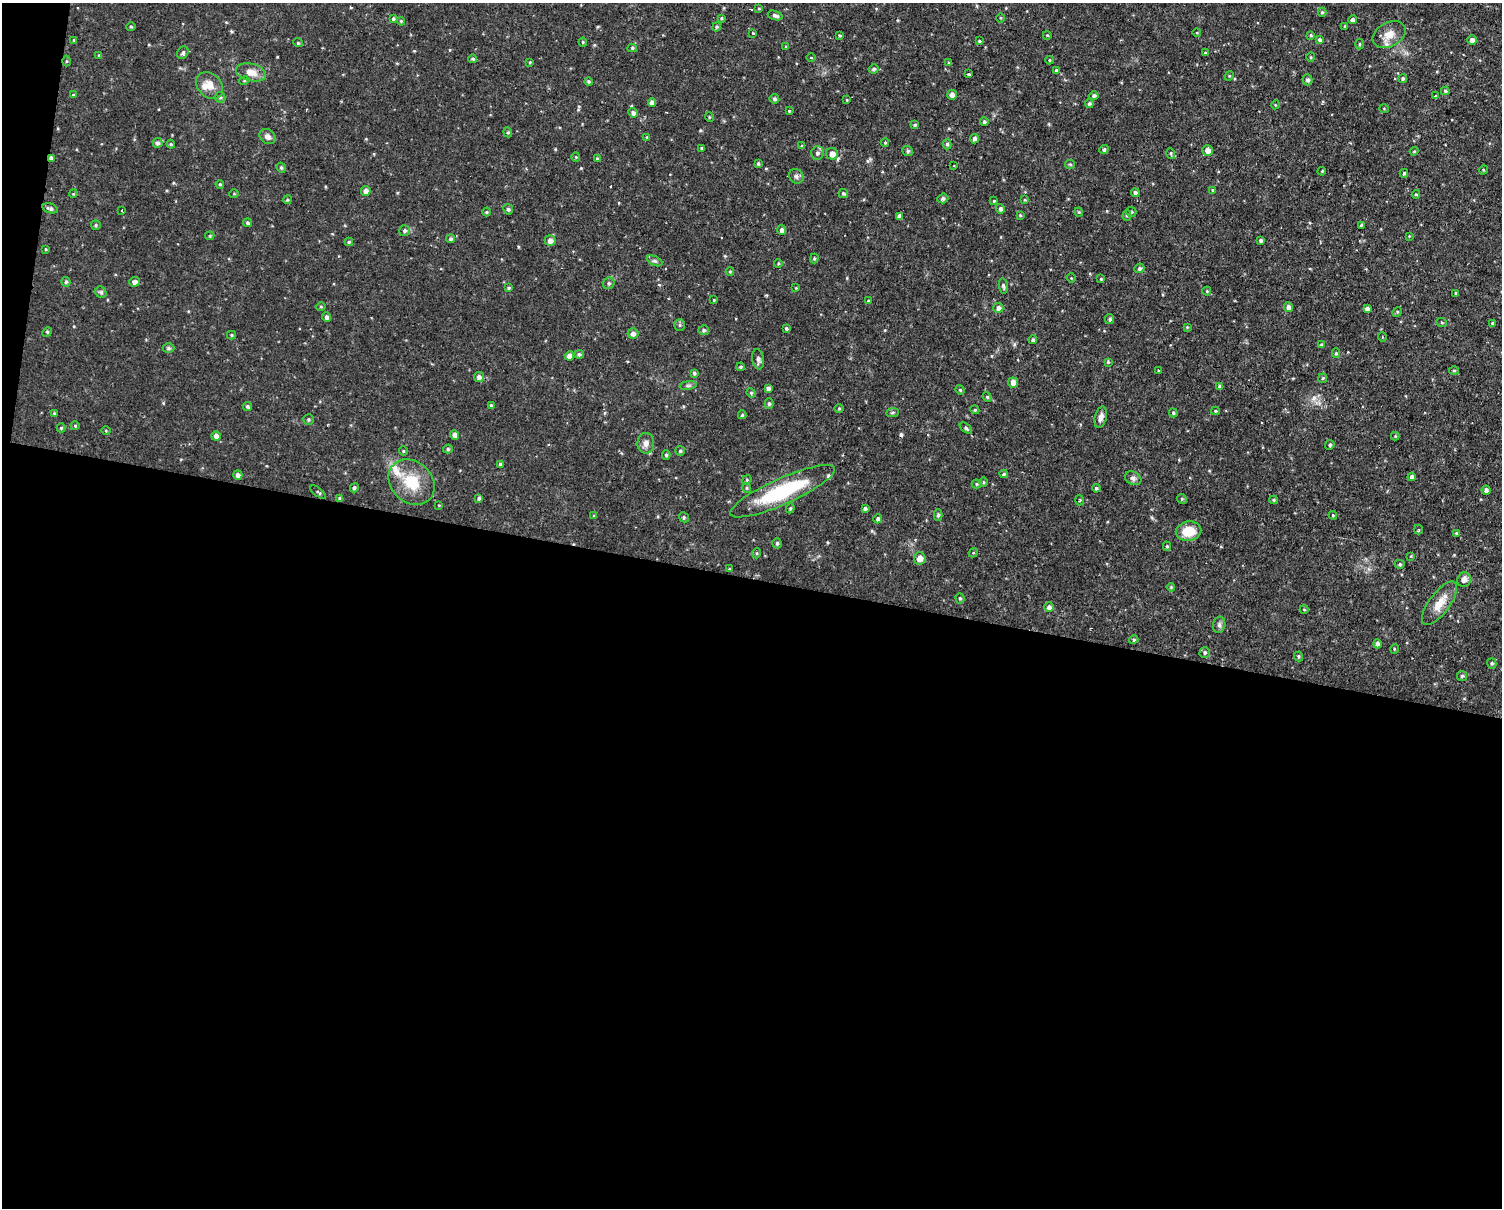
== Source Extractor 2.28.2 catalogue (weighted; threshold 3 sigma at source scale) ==
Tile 10 of 3 x 4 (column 1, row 4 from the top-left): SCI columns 140-1639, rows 183-1388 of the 4978 x 5004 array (HDU 1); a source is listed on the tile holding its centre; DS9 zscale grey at full resolution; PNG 1504 x 1210 px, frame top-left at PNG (2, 3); each listed source drawn as its Kron ellipse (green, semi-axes under 4 px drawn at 4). Shown black and unused: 53% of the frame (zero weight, under 2 of 3 exposures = <1% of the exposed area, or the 3 px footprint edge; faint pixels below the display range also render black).
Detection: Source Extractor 2.28.2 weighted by HDU 2 'WHT'; one run over the whole footprint, this tile lists its part. Background 0.0511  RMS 0.0061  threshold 0.0273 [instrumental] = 3 sigma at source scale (4.5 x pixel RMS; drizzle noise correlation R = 1.50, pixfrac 1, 0.05/0.05 arcsec/px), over >= 5 px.
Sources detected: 264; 2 cosmic-ray / hot-pixel residue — neither listed nor drawn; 3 inside a brighter listed object's ellipse — not listed separately; the other 259 listed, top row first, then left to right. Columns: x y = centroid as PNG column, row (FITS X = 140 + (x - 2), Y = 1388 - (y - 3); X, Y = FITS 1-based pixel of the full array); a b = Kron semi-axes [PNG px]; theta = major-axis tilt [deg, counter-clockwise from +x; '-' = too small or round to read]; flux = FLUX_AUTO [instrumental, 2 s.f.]
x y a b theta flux
759 9 4 3 - 0.5
1322 12 4 4 - 0.78
775 16 8 4 -18 1.8
722 18 4 3 - 0.8
1000 18 5 3 - 0.58
393 19 4 4 - 0.89
1353 20 4 4 - 1.9
401 21 4 3 - 0.62
1345 26 3 3 - 0.77
131 27 5 3 - 0.64
717 27 4 4 - 0.85
753 33 3 3 - 0.6
1197 33 4 3 - 0.46
839 35 3 3 - 2.1
1047 35 4 3 - 0.51
1311 35 4 4 - 0.81
1389 35 17 12 28 7.4
74 40 3 3 - 0.59
1319 40 4 4 - 1.5
1472 40 4 4 - 2.4
979 41 3 3 - 0.83
298 42 5 3 - 0.55
583 42 4 4 - 0.67
1360 44 5 3 - 0.6
786 47 4 3 - 0.57
632 48 5 4 - 0.82
183 53 7 5 55 1.2
1205 53 3 3 - 0.63
99 55 4 4 - 0.64
1311 57 4 4 - 0.7
811 58 4 3 - 0.46
473 59 4 4 - 1
1049 60 4 3 - 0.59
66 61 5 3 - 0.6
530 62 4 3 - 0.54
949 63 4 3 - 0.79
874 69 5 4 - 1.2
1056 70 4 3 - 0.86
251 72 15 8 -13 6.6
968 74 3 3 - 1.5
1229 76 5 4 - 0.6
1403 78 4 4 - 1.2
1307 80 5 5 - 1.7
244 81 5 3 - 0.61
588 81 4 4 - 0.82
210 86 15 11 -44 6.8
1445 91 4 4 - 0.97
73 95 3 3 - 0.74
952 95 5 4 - 2.7
1094 96 4 4 - 1.3
1435 96 3 3 - 1.1
220 97 5 5 - 1.1
774 99 5 4 - 1.2
847 99 3 3 - 1.1
652 102 4 4 - 2.9
1089 103 4 4 - 1.1
1275 105 4 3 - 0.54
1384 109 4 3 - 0.47
789 111 3 3 - 0.49
633 113 5 4 - 2
709 117 5 3 - 0.51
984 122 4 4 - 1.1
915 125 4 4 - 1.1
508 132 5 4 - 0.89
268 136 8 7 - 3
647 137 4 3 - 0.55
975 139 4 4 - 2.1
158 143 5 5 - 1.4
885 143 4 4 - 0.71
171 144 4 4 - 0.84
947 144 5 4 - 1.2
802 146 4 4 - 0.81
701 148 4 4 - 0.71
1104 150 5 4 - 1.2
1208 150 5 5 - 3.8
908 151 5 5 - 1.1
1414 151 4 4 - 0.56
817 153 7 6 - 1.9
832 154 6 5 - 3.9
1171 154 5 3 - 0.8
576 157 4 4 - 0.57
51 158 4 3 - 1.8
597 159 3 3 - 1.2
758 164 4 3 - 1
1070 164 5 4 - 0.82
954 166 3 2 - 0.57
281 168 5 4 - 0.92
1483 170 5 3 - 0.54
1322 171 4 3 - 0.61
1404 173 4 3 - 0.79
796 176 8 7 - 1.8
220 184 4 3 - 0.77
1213 190 4 3 - 0.59
366 191 5 5 - 2.6
1135 193 4 4 - 1.5
73 194 4 3 - 0.51
234 194 5 3 - 0.5
843 194 5 4 - 1.2
1416 194 4 4 - 0.63
943 198 5 4 - 1.5
287 200 4 3 - 0.68
1025 200 4 3 - 0.63
994 201 4 4 - 0.53
50 208 8 4 -15 1.6
508 209 5 4 - 1.3
1000 209 5 4 - 1.7
122 210 3 2 - 0.52
487 212 4 4 - 0.67
1079 212 4 4 - 0.64
1131 212 5 5 - 0.95
1020 215 4 4 - 0.61
899 216 4 4 - 2
1127 216 5 4 - 0.97
248 223 4 4 - 1.1
96 225 5 5 - 1
1361 225 3 3 - 0.67
782 230 5 4 - 1.9
405 231 5 5 - 1.4
210 236 5 4 - 0.8
1409 236 3 3 - 0.44
451 239 4 4 - 1.2
1261 240 4 4 - 1.3
550 241 5 5 - 3.1
349 242 4 4 - 0.81
46 249 4 3 - 0.63
814 259 5 3 - 0.77
655 261 8 4 -25 1.3
778 263 4 4 - 0.59
1139 268 5 4 - 1.3
730 272 4 4 - 0.67
1071 278 5 3 - 0.47
1101 279 4 4 - 0.75
66 282 5 4 - 1.1
135 282 5 4 - 2.2
609 283 6 5 - 1.3
1003 286 7 4 -79 1.2
509 288 4 4 - 0.82
796 288 3 3 - 0.48
1207 291 4 4 - 0.6
101 292 6 5 - 1.4
1456 293 4 3 - 0.88
714 300 4 3 - 0.5
868 301 4 3 - 0.74
321 306 5 3 - 0.61
1288 307 5 4 - 2.8
998 308 5 5 - 2.6
1367 309 4 4 - 2.2
1397 312 5 4 - 0.71
327 317 5 4 - 1.8
1110 319 5 4 - 1.2
1442 323 5 3 - 0.57
1492 323 4 4 - 0.72
680 325 5 5 - 0.97
1187 327 4 3 - 0.56
786 329 3 3 - 2.9
704 330 5 5 - 1.3
47 332 5 4 - 0.81
633 334 5 5 - 2.7
231 335 4 4 - 0.72
1382 337 5 3 - 0.44
1033 340 4 4 - 1.2
1321 345 4 3 - 0.89
168 348 6 4 -1 1.2
1336 353 5 4 - 0.86
579 354 5 4 - 1.3
569 356 4 4 - 3.4
758 359 10 6 -81 1.8
1108 362 4 4 - 0.69
741 367 4 3 - 0.89
1159 370 4 3 - 1.9
1454 370 5 3 - 0.66
694 373 4 3 - 1.1
479 377 5 5 - 2.2
1323 378 5 4 - 0.74
1013 382 5 5 - 4.5
688 385 9 4 8 1.2
1220 387 4 4 - 1.8
768 388 4 4 - 1.8
960 390 5 4 - 0.71
751 393 5 4 - 0.98
987 397 5 4 - 0.81
769 404 5 4 - 1.1
491 405 4 4 - 1
247 406 4 3 - 1.1
839 409 5 3 - 0.61
975 410 4 3 - 0.56
1215 411 4 3 - 0.66
54 413 4 4 - 0.51
892 413 6 4 7 0.93
1173 413 4 3 - 0.75
742 415 4 3 - 0.88
1101 417 11 6 77 3
309 420 5 5 - 0.87
75 426 4 4 - 0.64
61 428 4 4 - 0.73
966 428 7 4 -39 1.2
106 430 5 3 - 0.58
455 435 5 4 - 2.6
216 436 5 4 - 2.6
1395 436 4 4 - 0.57
646 443 10 8 -89 3.3
1330 445 5 4 - 0.96
448 449 5 4 - 0.89
403 451 4 4 - 0.67
680 451 5 4 - 0.93
666 455 5 4 - 0.94
500 464 4 3 - 0.85
1004 474 4 3 - 0.93
238 475 5 4 - 2.1
1412 477 4 4 - 2.5
1133 478 9 6 -29 1.9
747 480 5 4 - 0.79
412 482 25 20 -43 20
983 482 5 3 - 0.58
977 484 5 4 - 0.83
354 488 5 4 - 1.2
747 488 5 4 - 0.74
1096 488 4 4 - 1.2
1486 490 4 4 - 2
783 491 57 13 24 46
318 492 9 3 -40 0.85
340 498 4 4 - 1.2
479 498 4 3 - 1.2
1182 499 5 4 - 0.76
1080 500 5 3 - 0.7
1274 500 4 3 - 0.81
439 505 3 3 - 0.44
790 508 5 4 - 0.77
865 508 4 3 - 1.4
938 515 5 4 - 1.2
1333 515 4 4 - 0.68
594 516 4 4 - 0.8
684 517 5 4 - 0.94
878 519 4 4 - 1.7
1418 530 4 3 - 0.89
1188 531 13 9 10 12
1456 533 4 4 - 0.94
777 543 5 4 - 1
1167 546 4 4 - 0.73
757 553 5 3 - 0.52
973 553 5 4 - 0.64
1411 556 4 3 - 0.55
920 558 6 6 - 4.9
1400 564 5 4 - 0.92
729 569 4 3 - 0.54
1464 580 7 6 - 3.3
1171 587 4 3 - 0.69
960 598 5 4 - 0.94
1439 603 26 10 54 10
1049 607 5 4 - 2.1
1304 609 4 3 - 0.48
1219 625 8 6 77 1.7
1134 640 5 4 - 0.85
1377 644 4 4 - 1.9
1394 649 5 3 - 0.51
1205 652 5 5 - 1.2
1298 656 5 4 - 0.84
1492 663 5 4 - 0.85
1462 676 5 5 - 1
Overlapping masked pixels (flux is a lower limit): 1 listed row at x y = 51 158